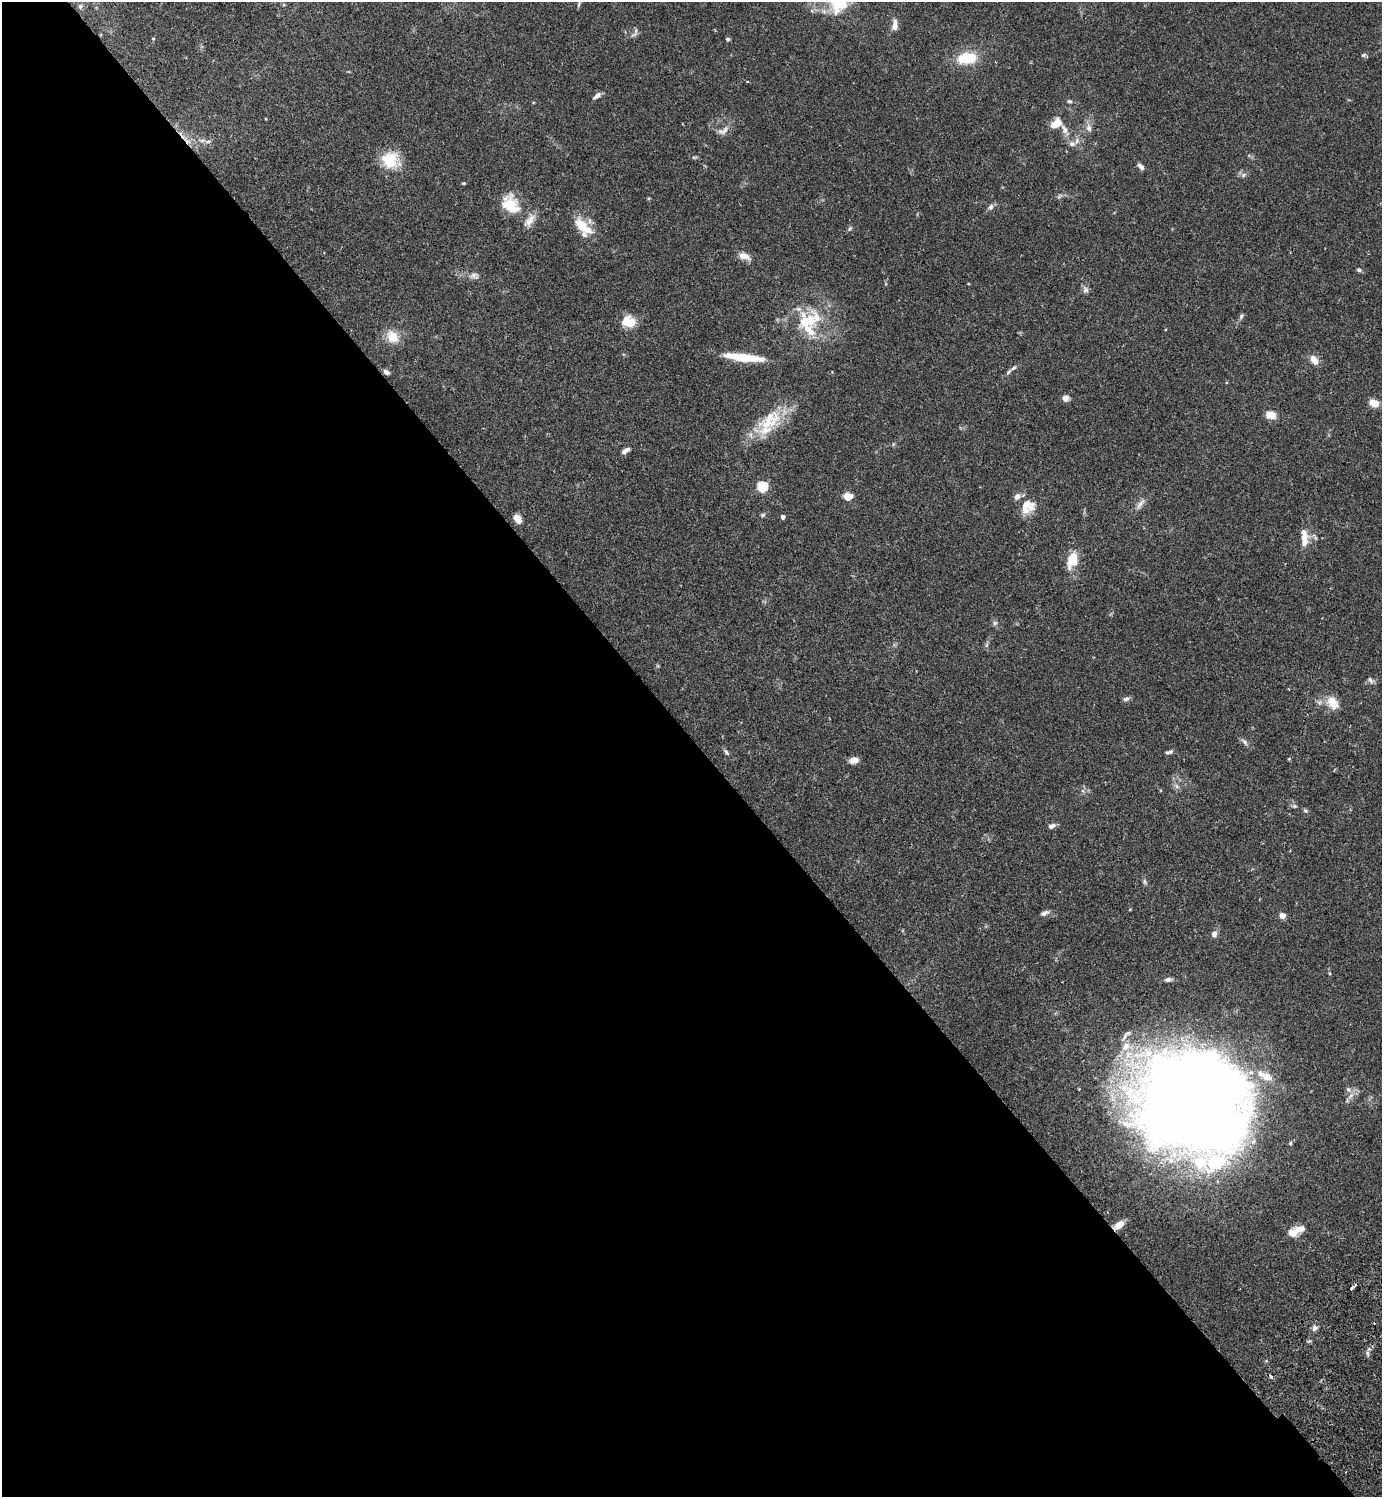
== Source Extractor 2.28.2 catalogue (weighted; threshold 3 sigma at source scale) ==
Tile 9 of 4 x 4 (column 1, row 3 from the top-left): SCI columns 344-1723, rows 1539-3033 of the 6066 x 6070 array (HDU 1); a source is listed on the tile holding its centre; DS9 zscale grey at full resolution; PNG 1384 x 1499 px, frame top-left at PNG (2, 2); no overlay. Shown black and unused: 51% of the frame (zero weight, under 2 of 3 exposures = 3% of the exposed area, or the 3 px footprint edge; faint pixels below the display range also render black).
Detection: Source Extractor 2.28.2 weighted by HDU 2 'WHT'; one run over the whole footprint, this tile lists its part. Background 0.0889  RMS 0.0056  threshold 0.0254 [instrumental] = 3 sigma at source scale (4.5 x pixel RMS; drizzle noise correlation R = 1.50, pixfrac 1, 0.05/0.05 arcsec/px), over >= 5 px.
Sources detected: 96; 1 inside a brighter object's white glare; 2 cosmic-ray / hot-pixel residue — not listed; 15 inside a brighter listed object's ellipse — not listed separately; the other 78 listed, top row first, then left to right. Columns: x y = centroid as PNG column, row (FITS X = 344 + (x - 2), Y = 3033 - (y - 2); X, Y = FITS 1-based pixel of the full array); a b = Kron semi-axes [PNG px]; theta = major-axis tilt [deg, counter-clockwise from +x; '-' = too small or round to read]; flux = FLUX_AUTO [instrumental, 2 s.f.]
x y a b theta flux
579 4 10 4 71 1
80 6 7 7 - 1.3
895 25 15 7 86 3.5
636 31 10 6 79 1.8
153 38 5 3 - 0.44
728 39 5 5 - 0.97
1363 55 7 5 15 1.1
967 58 18 11 8 20
597 96 11 5 35 2.4
1069 101 6 5 - 1
1056 123 13 9 36 7.3
1089 128 12 8 -82 3
1064 130 17 7 -62 4.4
723 131 17 8 24 3.5
201 140 10 4 -4 1.8
1077 141 9 6 88 2.1
694 157 8 4 7 0.73
390 160 22 20 -36 17
1141 167 9 5 -48 2.2
1243 175 8 5 37 1.5
463 183 5 3 - 0.6
1059 196 10 3 40 0.99
511 205 30 18 -68 15
990 207 8 7 - 1.9
583 227 30 13 -43 12
850 228 7 4 59 0.87
744 256 17 8 -19 4.5
1359 270 6 4 -27 1.2
474 276 15 9 -9 3.1
1085 290 9 7 63 1.9
1241 316 9 5 59 1.2
628 321 16 14 -8 9.5
810 322 38 25 57 29
392 337 17 14 -51 9.1
743 357 42 7 -6 20
1313 359 11 7 -52 5.4
1014 368 8 5 43 1.2
386 372 7 5 -30 2.1
1065 398 7 7 - 2.8
1374 403 9 7 -21 7.3
1271 415 11 8 -17 5.9
770 421 47 22 40 25
625 451 11 5 34 2.5
762 487 5 5 - 43
848 496 10 9 - 4.8
1140 504 20 6 53 3.2
1027 506 19 16 42 10
763 515 7 5 27 1
783 517 4 4 - 2
517 519 9 6 -53 5.5
1304 541 21 10 84 6.7
1072 560 15 9 73 14
995 623 7 5 44 1.2
1370 680 10 6 -47 1.6
1126 699 9 6 15 1.5
1333 703 19 13 -56 8.5
1244 742 12 5 -49 1.8
726 752 10 5 -52 1.3
1169 752 10 4 18 1.4
1289 759 5 4 - 0.52
854 760 11 7 12 3.4
1177 786 9 5 -37 1.7
1295 806 7 5 -26 1.1
1305 811 7 5 -44 1.1
1052 826 8 5 21 2.3
1144 881 8 5 -74 1.1
1130 909 5 3 - 0.41
1044 913 11 5 21 2
1282 916 5 5 - 4.9
1214 934 9 7 69 2.3
1168 980 9 5 6 1.9
1348 1089 8 7 - 2.2
1193 1105 103 90 -33 1100
1119 1225 14 7 34 4.8
1300 1229 16 9 7 4.5
1352 1287 5 3 - 3.6
1315 1328 8 6 46 2
1368 1354 10 4 -81 1.2
Overlapping masked pixels (flux is a lower limit): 2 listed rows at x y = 1193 1105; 1119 1225